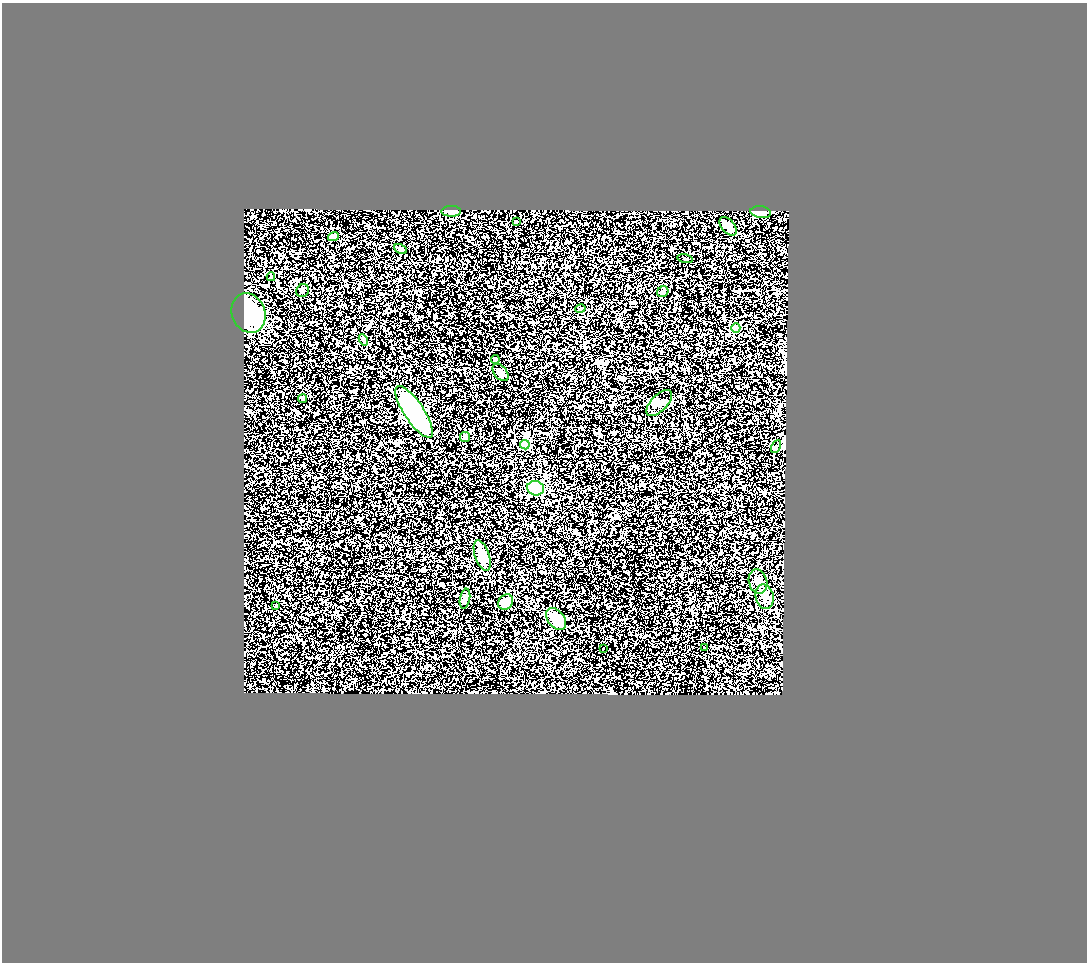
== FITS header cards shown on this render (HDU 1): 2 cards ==
NAXIS1  =                 1085
NAXIS2  =                  960

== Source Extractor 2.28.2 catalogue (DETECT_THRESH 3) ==
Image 1085 x 960 px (HDU 1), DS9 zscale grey, 1 PNG px = 1 image px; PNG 1089 x 964 px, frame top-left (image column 1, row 960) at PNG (2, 3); each listed source drawn as its Kron ellipse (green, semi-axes under 4 px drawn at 4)
Background 0.472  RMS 0.13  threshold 0.39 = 3 sigma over >= 5 px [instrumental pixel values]
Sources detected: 32; all 32 listed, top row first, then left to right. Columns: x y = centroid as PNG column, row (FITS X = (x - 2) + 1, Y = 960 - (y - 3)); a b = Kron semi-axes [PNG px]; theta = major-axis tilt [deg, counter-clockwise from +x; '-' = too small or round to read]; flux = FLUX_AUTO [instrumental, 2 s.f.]
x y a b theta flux
451 211 10 5 1 31
761 212 10 6 -8 34
516 221 3 2 - 5.2
728 226 11 6 -48 35
333 236 5 4 - 28
401 249 6 4 -28 14
685 259 8 3 -12 9.4
271 277 4 3 - 8.6
302 291 7 6 - 21
663 292 6 5 - 13
580 309 5 3 - 8.2
249 313 20 16 -67 600
736 328 4 4 - 260
363 340 6 4 -61 16
495 360 4 4 - 42
500 372 10 6 -51 42
302 399 4 4 - 14
659 403 16 8 46 49
414 412 30 10 -56 1300
465 437 5 5 - 29
525 445 5 4 - 240
776 447 7 4 63 13
536 488 8 7 - 330
482 555 16 7 -71 100
758 581 12 9 -74 52
765 597 12 9 -78 72
465 599 10 5 80 23
506 602 8 6 49 79
276 606 3 2 - 8.3
556 619 12 8 -52 91
705 647 3 3 - 29
603 648 2 2 - 5.7